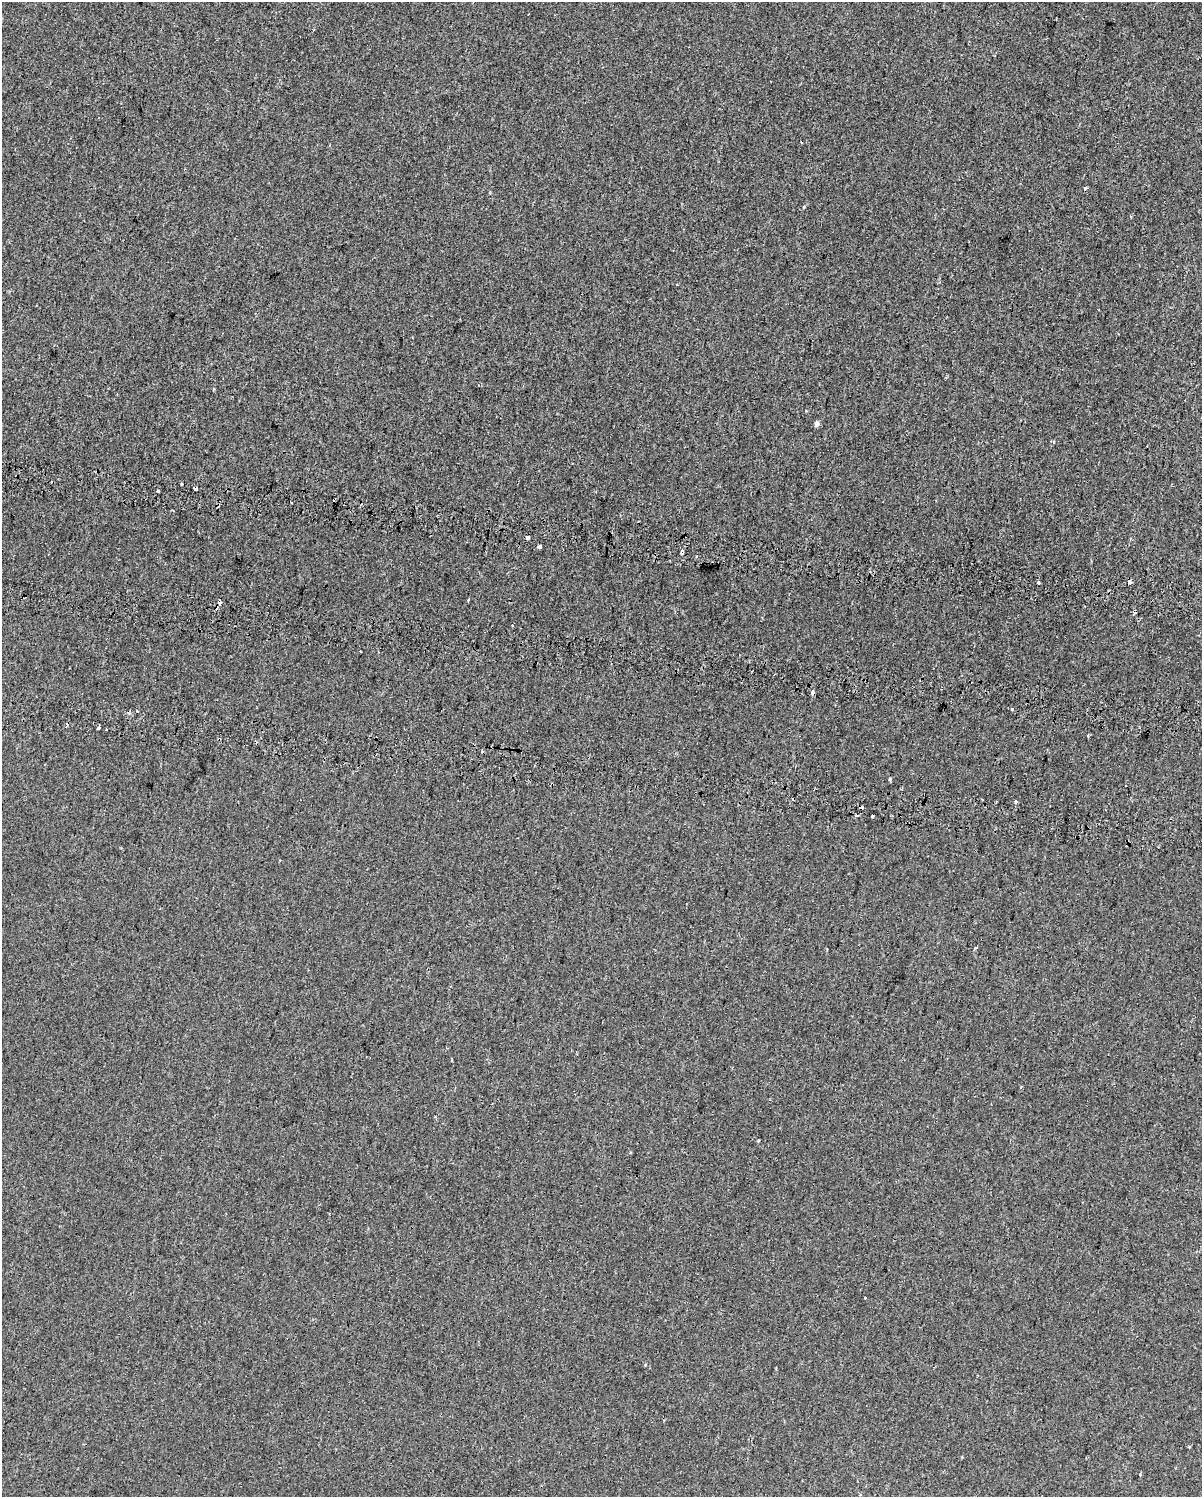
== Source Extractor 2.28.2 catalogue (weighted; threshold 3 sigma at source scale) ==
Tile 6 of 4 x 3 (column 2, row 2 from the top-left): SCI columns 1342-2541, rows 1877-3371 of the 5091 x 5303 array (HDU 1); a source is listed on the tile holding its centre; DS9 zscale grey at full resolution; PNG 1204 x 1499 px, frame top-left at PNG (2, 2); no overlay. Shown black and unused: <1% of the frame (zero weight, under 2 of 3 exposures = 11% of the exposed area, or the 3 px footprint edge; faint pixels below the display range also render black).
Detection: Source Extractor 2.28.2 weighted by HDU 2 'WHT'; one run over the whole footprint, this tile lists its part. Background -0.00165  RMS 0.0067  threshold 0.03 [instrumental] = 3 sigma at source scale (4.5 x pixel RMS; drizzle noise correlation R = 1.50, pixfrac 1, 0.0396/0.0396 arcsec/px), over >= 5 px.
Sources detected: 33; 12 cosmic-ray / hot-pixel residue — not listed; the other 21 listed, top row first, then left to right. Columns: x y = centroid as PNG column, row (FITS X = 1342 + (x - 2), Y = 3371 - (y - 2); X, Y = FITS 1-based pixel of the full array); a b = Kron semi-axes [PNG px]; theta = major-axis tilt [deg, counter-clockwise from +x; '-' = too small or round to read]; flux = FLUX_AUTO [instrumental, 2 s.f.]
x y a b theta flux
1086 188 4 3 - 3
817 423 5 4 - 3.1
1053 442 3 3 - 1.7
181 483 3 2 - 0.8
196 488 4 3 - 5.3
158 491 3 3 - 1.7
292 503 2 2 - 0.69
528 537 4 4 - 1.1
539 546 4 3 - 2.7
696 556 3 3 - 0.59
1129 582 4 3 - 4.4
219 602 4 3 - 16
812 692 4 3 - 3.4
1012 709 3 3 - 4.9
98 728 4 3 - 3
889 779 4 3 - 1.1
1015 801 3 3 - 5.8
857 815 4 3 - 4.2
873 816 4 3 - 4.6
758 1141 3 3 - 1.4
865 1298 3 3 - 1.5
Overlapping masked pixels (flux is a lower limit): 3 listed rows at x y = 196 488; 219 602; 812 692